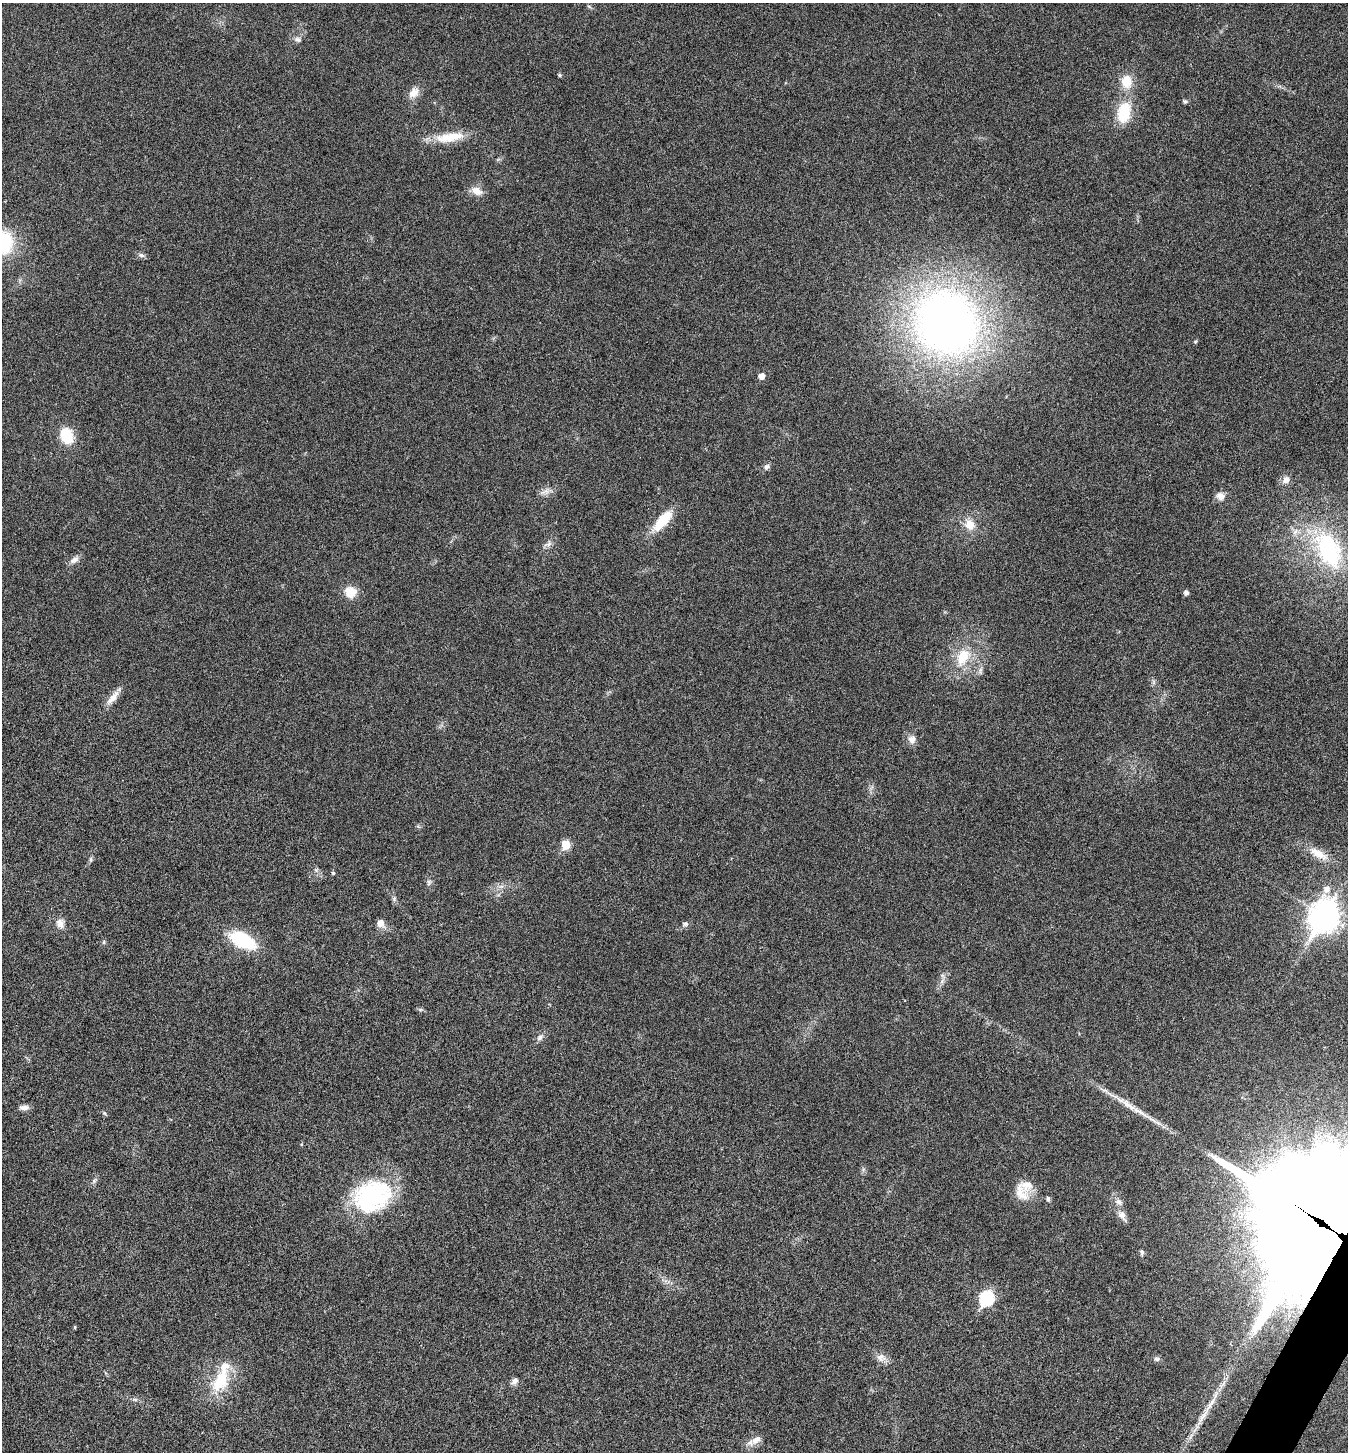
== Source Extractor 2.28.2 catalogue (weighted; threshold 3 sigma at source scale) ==
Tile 6 of 4 x 4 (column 2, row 2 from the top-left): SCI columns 1637-2982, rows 2908-4357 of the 5824 x 5817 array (HDU 1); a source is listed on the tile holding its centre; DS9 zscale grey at full resolution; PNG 1350 x 1454 px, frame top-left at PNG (2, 3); no overlay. Shown black and unused: <1% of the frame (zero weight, under 3 of 6 exposures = <1% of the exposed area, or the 3 px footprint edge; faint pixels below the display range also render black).
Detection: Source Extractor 2.28.2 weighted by HDU 2 'WHT'; one run over the whole footprint, this tile lists its part. Background 0.0356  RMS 0.0039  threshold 0.0158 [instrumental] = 3 sigma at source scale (4.09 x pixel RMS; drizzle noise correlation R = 1.36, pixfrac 0.8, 0.05/0.05 arcsec/px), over >= 5 px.
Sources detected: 67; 5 inside a brighter listed object's ellipse — not listed separately; the other 62 listed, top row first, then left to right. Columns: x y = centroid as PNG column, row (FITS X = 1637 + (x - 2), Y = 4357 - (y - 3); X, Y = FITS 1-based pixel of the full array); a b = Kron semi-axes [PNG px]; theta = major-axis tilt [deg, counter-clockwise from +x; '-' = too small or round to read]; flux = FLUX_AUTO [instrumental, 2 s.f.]
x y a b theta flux
298 39 9 6 -9 1.3
559 75 5 4 - 0.45
1126 82 15 13 -85 6.7
414 93 16 10 41 3.4
1185 101 6 5 - 0.66
1124 112 26 16 79 13
450 137 40 12 8 9.2
476 191 16 9 -26 3.3
3 242 22 17 88 25
141 255 9 6 -10 1
947 323 54 48 -58 290
761 376 5 5 - 2.7
66 436 12 9 -70 14
767 467 8 6 33 1.2
1286 480 10 9 - 2
545 492 15 7 21 2.1
1220 496 11 10 - 2.3
663 520 32 11 48 10
970 525 14 13 - 4.8
549 544 9 6 36 1.3
1329 549 57 33 -65 44
74 560 14 8 33 2
351 592 11 10 - 6.7
1186 593 5 5 - 1.3
963 657 25 16 61 10
980 670 7 5 48 0.9
113 698 24 8 51 3.6
912 739 12 10 89 2.2
566 845 6 5 - 12
1318 854 28 10 -31 5.5
333 873 5 4 - 0.48
429 882 9 5 73 0.91
501 886 7 4 -17 0.9
1327 889 8 8 - 2.4
394 899 7 5 -47 0.76
1325 916 12 9 63 510
60 923 13 11 -72 2.6
380 923 7 6 - 3.4
685 924 9 6 7 0.93
242 940 26 13 -28 23
104 942 6 4 71 0.46
942 981 8 5 46 1.1
540 1037 10 7 41 1.4
1125 1103 50 8 -33 7.3
24 1107 14 6 -2 1.7
104 1113 7 4 -33 0.52
301 1144 5 4 - 0.35
1021 1192 28 16 -66 6.4
372 1196 45 35 22 42
1048 1199 6 5 - 0.79
1122 1215 15 9 -59 2.6
1319 1222 43 36 68 18000
1142 1252 8 5 -89 0.76
986 1298 8 7 - 45
75 1327 4 4 - 0.39
881 1358 13 12 - 2.5
1157 1359 7 6 - 0.95
220 1381 34 19 63 15
514 1381 11 7 50 1.5
135 1399 8 4 -9 0.74
1210 1404 36 6 56 6.1
756 1440 17 9 32 2.8
Overlapping masked pixels (flux is a lower limit): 1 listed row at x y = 1319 1222
Isophote crosses this tile's border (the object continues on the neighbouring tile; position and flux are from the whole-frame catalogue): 2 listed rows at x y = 3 242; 1319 1222